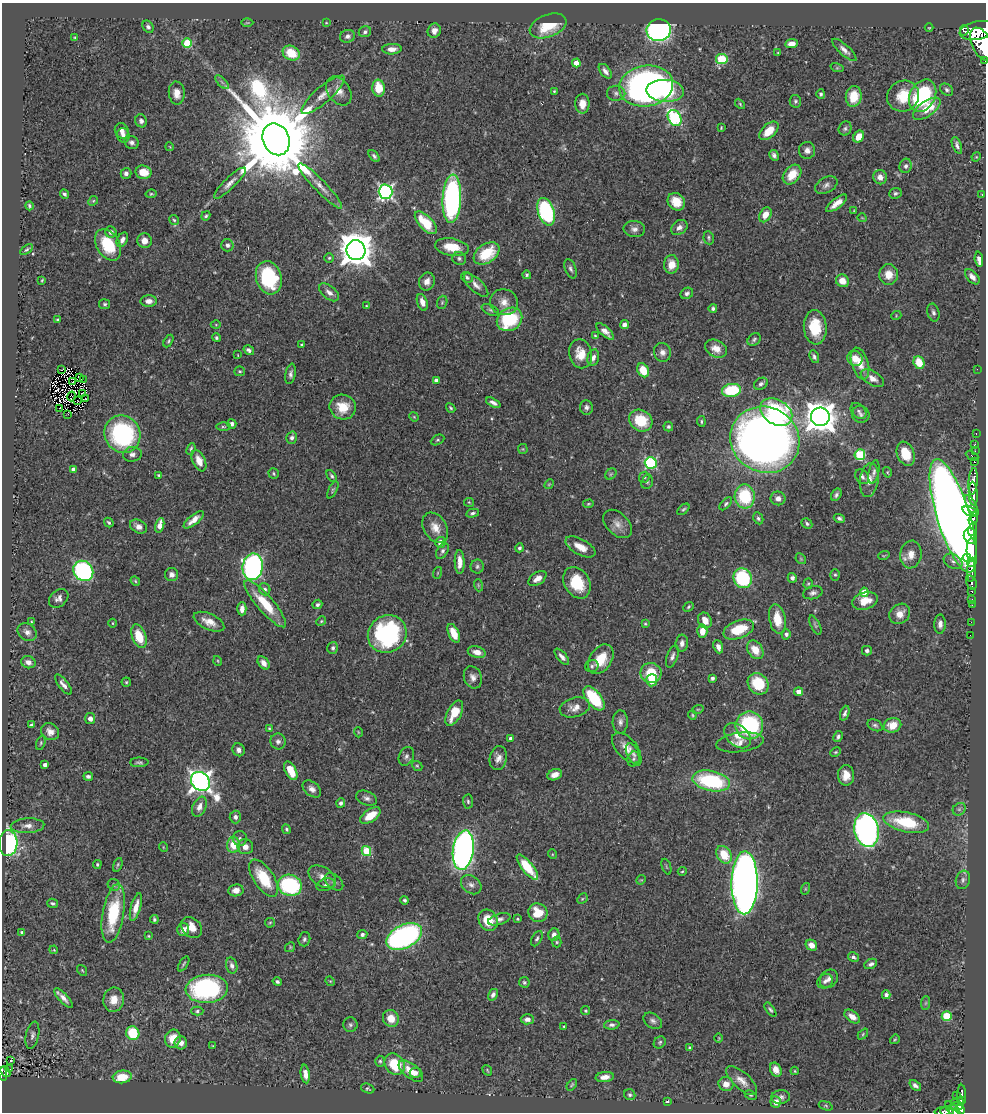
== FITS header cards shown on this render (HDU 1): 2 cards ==
NAXIS1  =                  984
NAXIS2  =                 1110

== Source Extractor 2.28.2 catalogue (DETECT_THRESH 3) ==
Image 984 x 1110 px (HDU 1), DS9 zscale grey, 1 PNG px = 1 image px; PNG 988 x 1114 px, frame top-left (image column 1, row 1110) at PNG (2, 3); each listed source drawn as its Kron ellipse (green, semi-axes under 4 px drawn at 4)
Background 0.605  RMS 0.021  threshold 0.0641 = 3 sigma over >= 5 px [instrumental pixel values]
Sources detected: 480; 3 with non-positive FLUX_AUTO (blend fragments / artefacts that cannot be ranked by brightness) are neither listed nor drawn; the other 477 listed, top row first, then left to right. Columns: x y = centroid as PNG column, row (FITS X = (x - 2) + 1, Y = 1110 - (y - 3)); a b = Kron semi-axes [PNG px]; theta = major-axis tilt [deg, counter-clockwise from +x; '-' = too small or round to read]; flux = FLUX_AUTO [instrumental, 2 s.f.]
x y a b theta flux
247 23 6 4 0 1.8
326 23 4 2 - 1
548 26 19 11 21 47
148 27 6 5 - 3.8
929 28 4 3 - 1.1
659 30 12 11 - 520
964 30 5 3 - 530
977 30 18 9 10 3200
434 31 7 6 - 8.1
365 32 6 5 - 3.5
347 36 8 6 17 4.9
75 38 3 3 - 1.7
187 43 5 4 - 41
792 44 6 4 8 9.6
982 44 18 10 -63 3500
392 49 10 5 2 10
844 50 15 5 -42 7.7
291 53 9 7 -30 37
778 53 4 3 - 1.2
722 59 6 5 - 71
984 60 3 2 - 70
576 63 4 4 - 17
837 68 7 4 -17 1.8
605 71 8 5 -51 5.8
222 82 8 3 -45 2.9
646 86 27 20 9 660
379 88 8 6 -83 33
947 90 7 5 -35 4.1
339 91 16 11 -55 15
554 91 3 3 - 1.6
665 91 19 11 -3 63
177 93 11 8 -85 14
616 93 9 7 -2 5.6
821 94 5 4 - 3.1
323 95 27 8 41 18
854 96 10 8 83 29
903 96 16 15 - 38
923 96 17 12 62 160
795 101 6 5 - 2.9
582 104 10 7 90 13
740 104 6 3 -47 1.9
927 109 16 7 35 33
675 118 8 6 -59 180
141 121 6 5 - 4.5
721 128 3 3 - 1.5
845 128 7 6 - 3.7
122 131 8 6 -70 7.9
769 131 11 6 43 25
123 135 7 6 - 7.4
858 137 6 5 - 17
276 139 16 13 -67 30000
132 142 7 6 - 4.8
957 145 9 4 -69 4.9
170 147 4 3 - 1.2
807 150 8 8 - 8.1
774 155 5 4 - 4.1
374 156 7 4 -50 3.6
976 157 5 4 - 1.3
906 166 7 6 - 4.4
143 172 8 6 -11 24
126 173 5 5 - 4.7
792 175 11 8 50 27
880 177 7 7 - 8.8
230 183 21 5 44 10
826 185 12 7 28 6.5
320 186 30 6 -46 15
386 192 7 7 - 390
895 193 6 5 - 3.1
64 194 5 3 - 3.2
151 194 5 4 - 1.8
982 194 3 3 - 1.9
452 199 24 9 87 360
93 201 5 4 - 1.9
676 202 9 8 - 25
837 203 13 5 38 12
29 206 4 3 - 2.5
854 211 3 3 - 1.1
546 212 14 8 -73 180
765 215 8 5 61 16
206 216 5 3 - 2.7
862 218 4 3 - 0.99
174 220 5 4 - 2.2
426 223 14 7 -46 53
679 227 9 6 36 7.3
634 229 11 8 -9 7.2
111 232 6 5 - 6.8
709 238 6 5 - 2.6
122 240 8 5 65 6
144 241 7 7 - 12
108 245 17 11 -59 59
227 245 6 6 - 4.8
452 247 17 8 -10 30
27 250 7 4 36 2.7
356 250 10 9 - 3200
486 253 14 9 34 52
329 258 5 5 - 2.1
459 258 7 6 - 3.6
979 259 8 4 -86 9.3
671 264 9 7 87 17
571 269 10 5 -68 4.4
889 274 10 9 - 20
527 275 4 4 - 2.2
467 277 6 5 - 2.9
972 277 9 5 -47 7.4
269 278 17 12 -73 110
42 280 4 2 - 1.3
427 281 9 8 - 9.4
842 281 7 6 - 15
476 285 15 6 -43 8.1
329 292 12 6 -39 7.4
687 293 6 5 - 4.4
149 301 8 5 0 9
422 302 8 5 -71 10
442 302 7 5 70 2.1
504 302 14 13 - 14
105 304 5 5 - 2.4
366 306 3 3 - 1.2
713 308 4 4 - 3.5
490 310 9 5 -25 3.3
933 313 9 6 -76 4.7
896 316 5 3 - 1.3
510 319 13 11 33 95
57 320 3 3 - 1.8
216 325 5 3 - 1.3
624 325 5 4 - 6.3
815 327 17 11 -85 46
605 331 11 5 -42 8.8
595 336 3 3 - 1.9
216 338 4 4 - 2.8
754 339 7 5 42 3.1
168 341 7 4 61 2.3
302 345 3 3 - 2.2
716 349 11 8 -26 15
249 350 5 4 - 4.4
662 352 9 8 - 7.8
581 354 14 11 -78 24
238 355 3 2 - 0.8
814 357 7 4 -69 3.4
593 358 8 5 76 6.9
855 358 8 7 - 22
919 362 6 5 - 28
860 363 16 8 -74 19
62 369 4 2 - 1.4
977 369 2 2 - 13
643 370 7 5 -64 31
240 371 5 5 - 2.1
291 374 10 5 79 5.1
79 378 3 2 - 0.64
872 378 13 6 -31 10
83 379 2 2 - 1.4
436 380 4 3 - 5.3
73 382 2 2 - 1.8
761 384 7 5 33 3.9
731 390 9 6 9 78
82 394 2 2 - 1.2
72 396 5 2 - 0.97
86 399 3 2 - 0.6
78 401 2 2 - 0.075
493 403 8 4 -26 5.4
343 407 13 12 - 29
586 407 7 6 - 4.7
60 408 2 2 - 0.75
451 408 5 3 - 1.8
858 411 9 6 -46 4
776 412 17 12 -33 170
68 414 2 2 - 6
861 414 9 8 - 5.5
414 417 5 4 - 1.5
820 417 9 9 - 2300
641 421 12 10 -33 49
701 421 5 3 - 2.1
232 424 5 4 - 3.7
668 426 5 5 - 3.1
223 427 7 3 0 1.9
122 434 19 17 -60 200
976 434 3 2 - 18
292 438 6 5 - 4.7
438 440 7 5 27 2.3
765 440 35 32 -29 1300
975 445 3 3 - 33
191 449 6 4 68 2.4
523 449 5 5 - 1.6
975 451 2 2 - 11
132 454 9 7 8 6.5
906 454 12 8 -69 34
860 455 5 5 - 99
972 456 7 3 -27 60
199 461 11 6 -66 17
974 462 3 3 - 28
651 463 6 6 - 180
73 469 4 3 - 4.9
874 472 12 5 78 4.1
887 472 5 3 - 1.4
274 474 5 4 - 2.3
611 474 6 5 - 2.6
159 475 4 3 - 1.9
332 476 7 4 -52 2.6
644 477 6 5 - 2.5
862 477 8 6 -48 4.5
869 480 17 9 81 12
973 481 13 4 85 1000
647 482 7 5 72 3
549 484 5 4 - 1.7
333 490 9 4 63 2.8
973 494 12 4 -87 1100
836 495 7 4 57 3.8
745 496 12 10 -85 77
778 498 7 7 - 8.3
469 502 5 4 - 1.5
588 504 5 4 - 1.9
726 504 8 4 46 3.1
972 505 11 4 -62 450
683 509 7 4 43 2.6
970 511 8 3 -22 440
473 513 6 4 12 3.3
953 516 59 16 -73 4800
758 518 6 4 -64 3.4
839 518 6 4 -20 3.7
973 519 6 4 69 410
194 520 12 5 39 12
109 522 5 3 - 2.2
807 523 6 4 -46 3.1
617 524 17 11 -44 13
160 525 7 4 74 17
138 527 9 6 -31 8.2
435 528 16 11 -57 17
972 529 7 4 77 360
970 536 8 6 -65 880
440 542 5 5 - 13
580 547 16 7 -29 18
520 548 4 4 - 3.2
972 550 12 5 89 1900
442 551 8 5 58 4.6
884 555 6 3 20 1.8
911 555 14 10 81 17
967 558 4 3 - 220
801 559 6 4 -46 2.2
953 561 10 7 -28 6.3
460 562 12 5 -89 12
972 562 5 3 - 440
477 566 7 6 - 3.5
253 567 13 10 81 410
83 571 11 9 -48 240
971 571 11 4 88 820
437 573 6 3 70 1.7
172 574 7 6 - 7.7
835 575 6 5 - 2.4
743 578 10 9 - 110
792 578 5 4 - 5.1
537 579 10 6 35 10
135 581 5 4 - 1.9
971 582 7 5 -72 220
577 583 17 12 -61 48
808 584 5 4 - 1.9
478 585 6 4 -72 1.8
265 589 6 5 - 3.8
972 591 3 2 - 88
864 592 4 4 - 24
813 593 10 6 14 5.1
59 598 11 8 40 7.6
972 600 3 3 - 39
865 601 13 8 17 23
265 604 30 8 -49 48
317 604 5 4 - 3.2
972 605 2 2 - 7.4
688 607 5 4 - 2.1
242 609 6 4 90 9.6
900 614 11 9 42 15
777 619 15 8 -78 32
321 621 5 4 - 1.9
705 621 8 6 -61 14
31 622 4 3 - 1.3
209 622 16 8 -24 16
971 622 2 2 - 7
112 623 4 3 - 1.3
645 624 4 3 - 1.7
940 624 10 5 89 6.6
815 625 10 4 -64 2.9
739 629 16 9 20 45
702 631 7 5 87 17
27 632 10 8 -34 7.8
454 633 10 5 -66 21
387 634 20 18 35 210
786 634 5 4 - 4.6
970 635 2 2 - 5.4
139 636 12 7 -71 33
682 643 8 6 84 6.8
718 647 7 4 -70 8.9
333 648 6 5 - 3.4
755 650 10 7 -57 21
867 651 5 4 - 3.5
477 652 9 5 -13 12
672 656 11 5 70 5.3
562 657 10 4 -50 6.2
601 659 16 11 56 36
218 661 5 3 - 1.3
28 662 7 6 - 7.9
263 663 7 5 -51 9.5
592 666 7 6 - 3.2
651 673 10 10 - 42
473 677 11 9 -69 8.8
712 678 4 3 - 3.8
652 680 6 5 - 22
126 682 4 4 - 2
758 684 11 9 -49 55
63 685 12 5 -52 6.9
799 692 4 4 - 12
594 698 14 7 -51 78
575 707 15 9 15 13
698 709 6 3 18 1.6
454 713 14 7 62 27
845 713 8 4 70 4.5
692 715 4 4 - 1.6
90 719 5 5 - 7.3
620 722 11 7 88 6.9
31 725 4 3 - 2.4
749 725 14 13 - 160
875 725 8 5 -25 3.4
893 725 9 7 19 20
269 728 3 3 - 1.4
50 732 9 8 - 9.3
358 732 5 3 - 1.2
737 736 15 10 -42 17
838 737 6 4 63 3.6
511 738 4 3 - 5.3
278 741 8 7 - 5.2
740 742 24 9 7 15
41 743 7 4 71 2.2
626 748 18 10 -48 17
238 750 6 6 - 6.5
835 752 6 4 26 1.8
634 754 12 6 -62 5.9
406 756 10 7 66 5.5
498 758 12 8 78 9.5
633 759 7 6 - 3.5
139 762 9 5 1 3.1
45 765 4 3 - 5
417 766 5 4 - 1.9
291 771 10 5 -62 32
555 775 7 5 21 11
846 775 10 8 -89 17
88 776 4 4 - 3.4
200 781 10 8 -46 1100
711 781 19 10 -12 140
312 789 10 7 -39 7.6
366 798 11 6 -22 5.7
468 801 7 5 -86 3
341 803 5 4 - 4.3
199 807 10 6 67 10
959 809 7 5 44 3.1
370 815 11 6 34 30
235 817 6 5 - 4.9
906 822 23 10 -12 72
27 826 17 7 3 11
286 829 5 4 - 2.4
866 830 17 12 -79 660
240 838 7 7 - 4.3
8 843 13 9 87 240
233 845 8 6 89 29
163 847 5 3 - 1.1
245 847 8 7 - 10
463 850 20 10 82 660
366 851 5 4 - 67
552 854 5 3 - 1.4
724 855 9 7 -56 37
97 864 4 3 - 1.6
118 865 7 4 70 2.2
527 867 15 5 -51 53
666 867 8 2 -69 1.5
682 871 4 4 - 1.6
322 877 15 9 -32 13
264 878 21 10 -56 55
641 880 5 4 - 1.4
963 880 9 7 72 5.2
334 882 11 7 -39 6.1
745 883 31 13 89 1400
114 885 6 5 - 3.1
290 885 12 10 -20 140
326 885 10 6 18 4.7
471 885 11 8 -38 7.6
805 889 6 4 72 1.8
236 890 7 6 - 11
582 899 6 4 46 2.2
405 900 4 4 - 2.6
52 903 5 4 - 2.6
136 907 14 5 75 15
113 913 30 10 80 83
538 913 10 9 - 32
154 919 4 3 - 2.4
499 919 12 5 16 5.7
518 919 3 2 - 1.8
488 920 11 9 -59 31
270 923 5 4 - 1.9
192 928 12 9 -44 18
183 930 6 6 - 11
22 932 3 3 - 2.6
362 934 5 4 - 4
554 935 6 5 - 7.3
148 936 3 3 - 1.5
404 936 19 11 26 390
304 939 7 6 - 3.6
537 939 8 5 62 3.3
557 942 5 5 - 2.3
811 945 6 5 - 12
290 947 5 4 - 1.8
54 950 4 3 - 1.2
853 957 6 4 -31 3.5
184 964 8 3 58 2.2
871 964 7 5 27 4.4
232 966 8 5 -74 5.5
82 970 6 4 -54 1.8
829 979 10 8 49 7.9
330 981 5 4 - 1.5
825 981 8 7 - 5.8
277 982 4 4 - 3.1
524 982 5 5 - 2.5
207 989 21 14 4 240
493 995 6 4 57 5.4
886 995 4 4 - 5.9
63 998 12 4 -48 8.1
114 1000 12 10 81 19
926 1003 7 4 88 2.5
770 1010 8 4 -54 2.9
197 1011 6 4 1 2.7
585 1011 4 4 - 2.1
852 1016 9 5 -36 11
947 1016 5 5 - 67
391 1018 9 7 -58 19
527 1019 6 5 - 6.9
653 1021 10 7 -34 5.3
350 1025 7 7 - 3.7
612 1025 8 4 3 4.1
564 1026 3 2 - 1.1
133 1033 7 6 - 63
863 1034 6 4 47 1.8
32 1035 14 6 78 6
719 1038 5 3 - 1.3
173 1039 9 7 69 26
895 1039 5 3 - 1.7
660 1042 6 5 - 2.7
181 1043 6 6 - 8.7
213 1046 3 3 - 1.2
689 1048 4 4 - 2.3
11 1061 3 3 - 3.8
380 1061 5 4 - 2.2
395 1064 11 9 -52 49
9 1069 4 2 - 4.4
487 1070 6 3 -56 1.6
776 1070 7 5 -65 13
411 1071 14 7 -39 19
795 1071 4 4 - 1.5
5 1072 6 3 -50 26
415 1073 6 5 - 5.3
3 1074 7 4 -80 110
305 1074 9 4 -81 12
122 1077 9 6 6 29
605 1077 9 5 8 9.4
742 1081 19 8 -42 13
726 1084 7 7 - 10
572 1085 6 3 52 1.8
915 1085 7 4 -39 4.8
368 1089 7 4 -21 2.4
962 1094 9 3 89 160
630 1095 6 5 - 2.6
750 1095 6 4 -25 1.8
957 1095 3 2 - 11
781 1097 9 6 5 5.5
961 1100 4 3 - 100
667 1101 3 2 - 1.4
776 1102 6 5 - 9.9
957 1102 6 3 10 58
826 1106 7 4 -19 2
956 1106 6 4 7 210
960 1109 5 4 - 390
953 1110 10 5 -49 350
942 1111 7 2 2 71
947 1111 7 4 -1 100
At the frame edge (FLAGS 8, measured only in part): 7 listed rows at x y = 977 30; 982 44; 984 60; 3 1074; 953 1110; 942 1111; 947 1111
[3 non-positive-flux detections neither listed nor drawn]